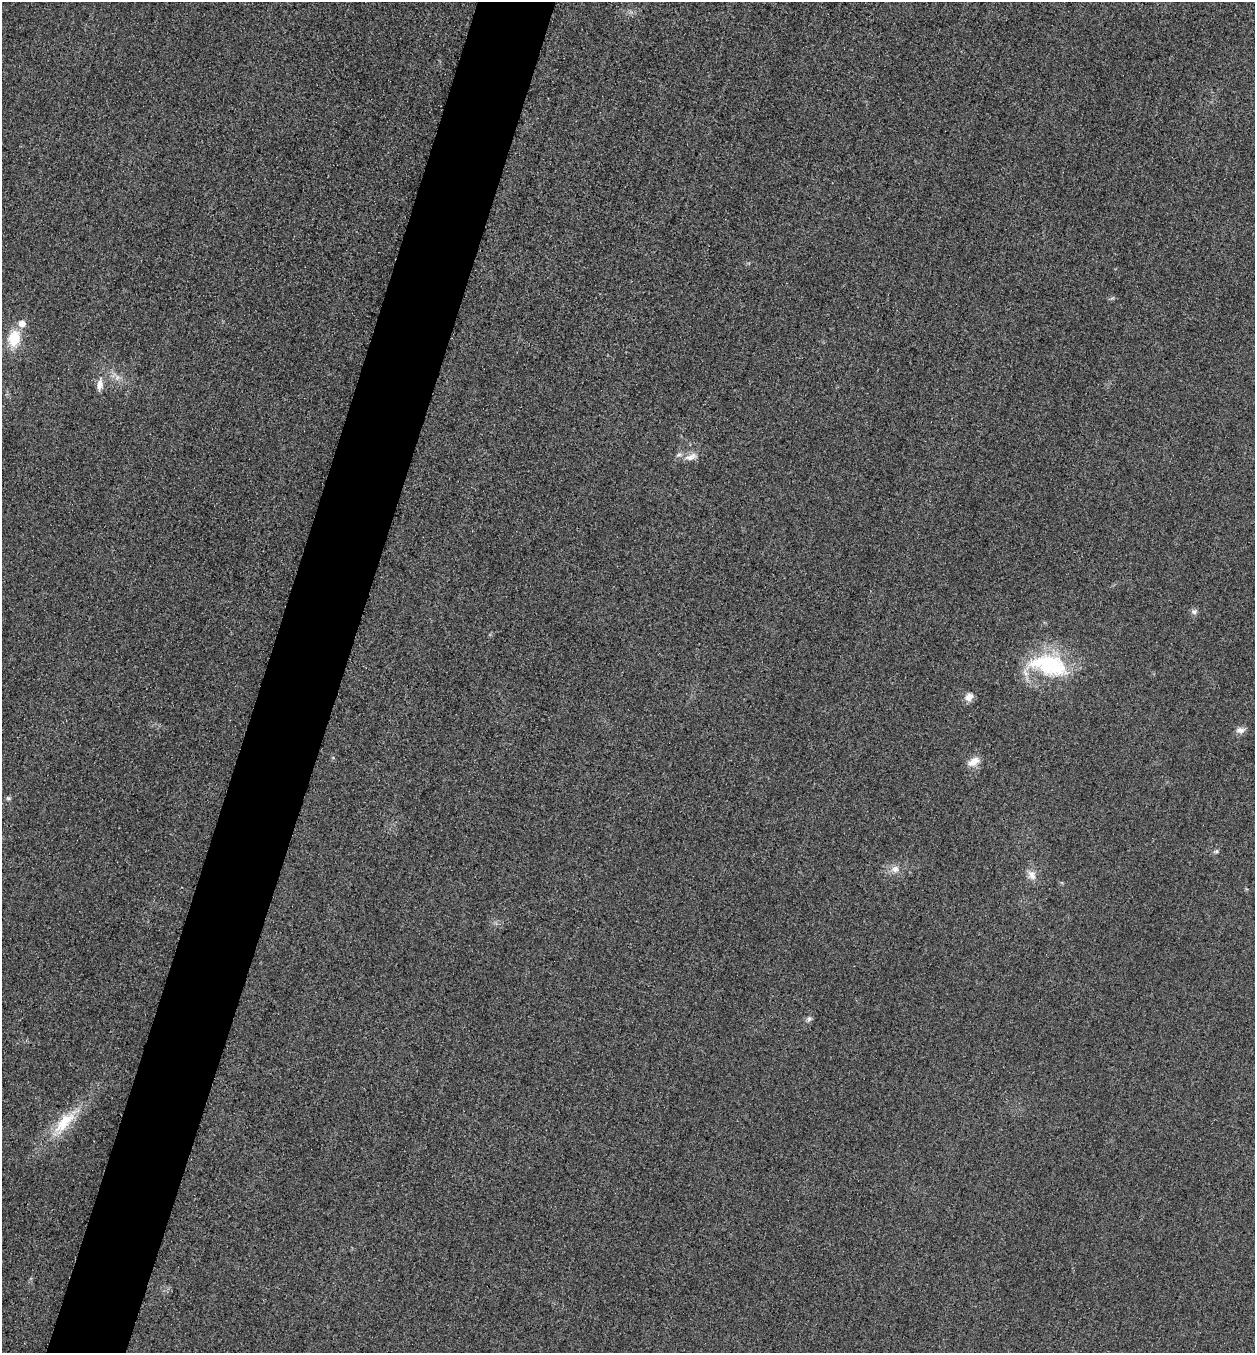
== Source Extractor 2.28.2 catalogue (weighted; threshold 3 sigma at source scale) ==
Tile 7 of 4 x 4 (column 3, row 2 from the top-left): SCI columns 2668-3920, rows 2725-4075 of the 5463 x 5449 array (HDU 1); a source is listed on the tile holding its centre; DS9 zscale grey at full resolution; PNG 1257 x 1355 px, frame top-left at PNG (2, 2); no overlay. Shown black and unused: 6% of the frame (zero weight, under 3 of 4 exposures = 3% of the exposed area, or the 3 px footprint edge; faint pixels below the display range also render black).
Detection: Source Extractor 2.28.2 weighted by HDU 2 'WHT'; one run over the whole footprint, this tile lists its part. Background 0.0772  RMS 0.017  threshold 0.0761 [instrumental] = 3 sigma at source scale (4.5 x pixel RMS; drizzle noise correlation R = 1.50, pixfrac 1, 0.05/0.05 arcsec/px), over >= 5 px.
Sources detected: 17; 2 inside a brighter listed object's ellipse — not listed separately; the other 15 listed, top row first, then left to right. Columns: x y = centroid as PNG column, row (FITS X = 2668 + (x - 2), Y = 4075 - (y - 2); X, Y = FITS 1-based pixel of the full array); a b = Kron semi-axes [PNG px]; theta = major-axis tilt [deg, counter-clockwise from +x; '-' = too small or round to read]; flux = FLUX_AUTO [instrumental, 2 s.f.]
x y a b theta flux
14 338 20 14 78 46
117 378 8 6 88 7.3
100 384 19 8 82 14
691 457 19 9 17 14
1194 611 8 7 - 5.7
1049 665 51 26 -9 160
969 697 11 8 46 13
1240 730 11 8 2 9.1
973 762 17 9 26 17
8 798 6 5 - 3.4
1216 851 8 5 21 3.4
895 869 12 9 20 13
1032 875 14 10 -65 14
809 1019 8 7 - 4.7
64 1122 52 15 47 71